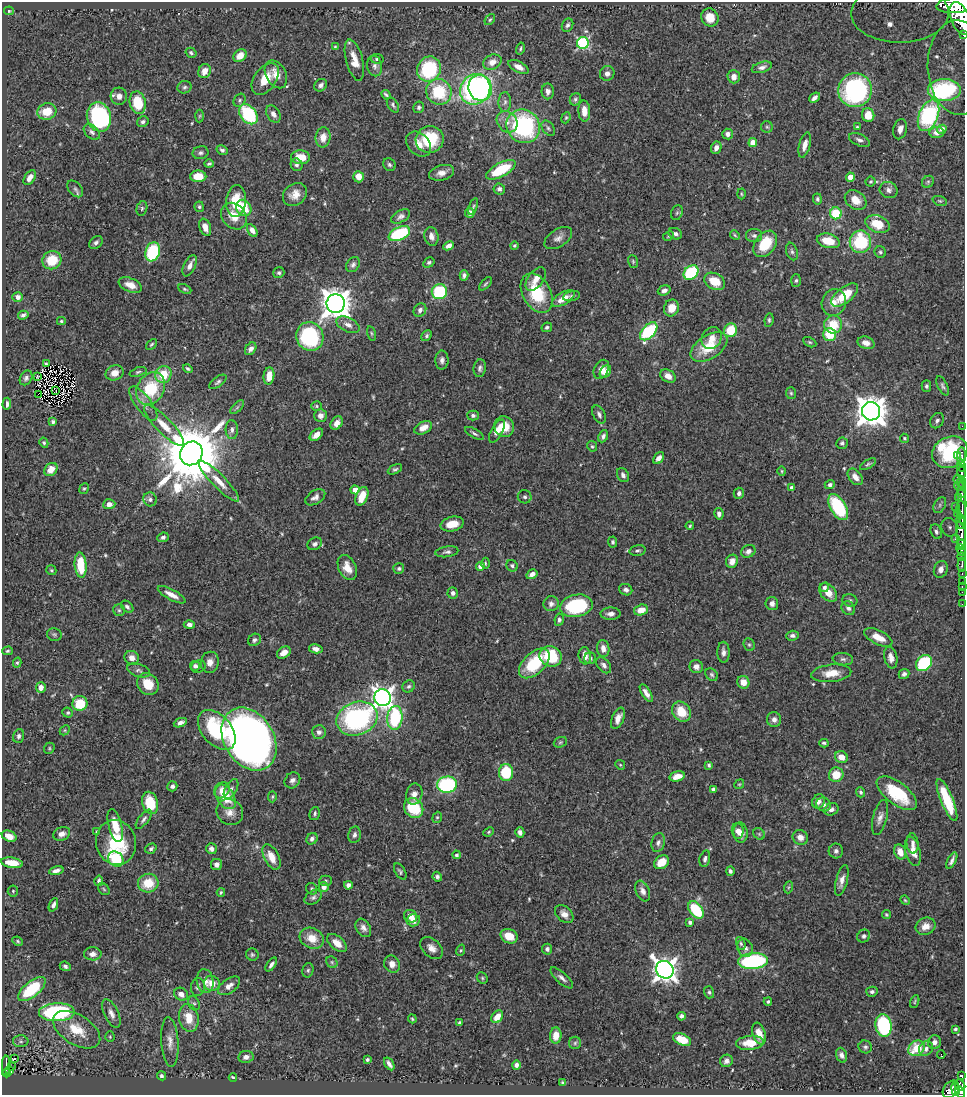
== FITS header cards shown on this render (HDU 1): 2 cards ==
NAXIS1  =                  963
NAXIS2  =                 1093

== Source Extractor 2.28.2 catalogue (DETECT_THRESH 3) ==
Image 963 x 1093 px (HDU 1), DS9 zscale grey, 1 PNG px = 1 image px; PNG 967 x 1097 px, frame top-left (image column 1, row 1093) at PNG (2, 2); each listed source drawn as its Kron ellipse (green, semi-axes under 4 px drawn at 4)
Background 0.704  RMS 0.018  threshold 0.0545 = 3 sigma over >= 5 px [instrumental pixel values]
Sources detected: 549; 3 with non-positive FLUX_AUTO (blend fragments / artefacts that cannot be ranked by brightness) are neither listed nor drawn; of the other 546, the 500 brightest by FLUX_AUTO listed and drawn (46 fainter detections omitted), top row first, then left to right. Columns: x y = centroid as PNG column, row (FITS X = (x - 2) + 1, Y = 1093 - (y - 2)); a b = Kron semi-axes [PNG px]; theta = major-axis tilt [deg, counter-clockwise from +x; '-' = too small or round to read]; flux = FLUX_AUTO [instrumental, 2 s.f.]
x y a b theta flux
957 5 20 8 5 2800
9 11 5 4 - 1.8
900 13 49 29 0 600
710 17 9 8 - 18
961 19 17 9 -66 3000
490 20 6 4 49 1.9
568 25 7 5 62 3.3
963 35 3 2 - 76
583 43 6 6 - 150
335 47 4 4 - 1.6
520 48 6 3 74 1.8
191 53 6 4 -32 2.3
240 56 7 5 42 13
377 59 6 5 - 2.8
354 60 21 8 -75 17
492 62 9 7 27 11
375 66 10 7 -80 5.4
519 67 11 5 -28 8.8
762 67 10 5 16 4.9
958 67 47 31 -88 590
429 69 13 11 59 98
205 71 7 6 - 11
607 73 7 7 - 5.6
276 74 15 10 -62 14
734 77 7 6 - 7.9
265 79 18 11 55 23
321 85 7 5 41 4.6
184 87 7 6 - 3
480 88 13 11 -72 220
475 89 16 14 50 240
855 90 17 16 - 190
944 90 16 11 -1 130
548 91 8 6 -89 5.6
439 92 13 12 - 62
386 95 5 3 - 2.3
119 96 8 8 - 7.3
815 98 6 4 40 5.1
575 99 6 5 - 2.8
240 100 7 5 55 2.5
505 102 10 6 88 4.3
138 103 11 8 -76 42
393 105 8 5 -58 2.8
419 107 6 5 - 2.6
584 111 10 6 -88 12
47 112 9 8 - 27
248 114 11 8 -53 85
273 114 9 6 -59 6
868 115 7 6 - 22
929 115 16 9 67 150
200 116 6 4 88 1.6
99 117 15 12 -75 160
566 118 6 4 67 1.7
143 122 6 5 - 3
507 122 11 9 -48 11
523 126 17 16 - 160
767 127 6 5 - 2.1
857 127 3 3 - 1.8
548 128 8 5 -53 3.1
900 129 10 6 76 10
942 129 5 4 - 3.6
92 132 9 6 -42 4.3
937 132 7 5 4 6.7
728 134 5 5 - 5.4
323 137 10 7 84 13
430 139 14 13 - 62
859 140 11 5 -25 4.4
753 143 4 4 - 16
418 144 14 10 -46 13
805 145 13 5 75 9.6
716 148 6 5 - 6.9
222 150 6 4 -30 3.1
201 153 8 6 12 3.4
300 157 9 7 -4 23
209 164 4 3 - 2.1
296 165 6 5 - 3.2
389 165 7 6 - 2.7
501 170 16 6 29 58
441 173 13 7 15 9
198 176 8 5 0 21
358 177 6 5 - 14
850 177 4 4 - 17
30 178 8 5 55 8.4
871 182 5 5 - 1.8
928 182 6 5 - 2.4
75 189 9 6 -49 3.5
499 189 6 5 - 3.8
889 190 9 8 - 5.5
295 194 13 10 38 13
741 194 5 3 - 1.5
817 199 5 4 - 2.7
856 200 12 9 -36 16
236 201 16 10 84 31
940 201 7 4 -18 1.8
473 206 9 3 69 2.1
199 207 5 4 - 2.1
142 208 7 5 75 2.4
244 208 8 7 - 44
470 213 5 5 - 7.5
677 213 7 5 68 2.3
836 213 6 6 - 46
234 216 14 11 -48 19
401 216 10 6 31 4.2
878 224 12 8 -20 31
205 227 9 5 -69 10
252 230 7 4 -58 7.3
399 234 11 6 25 88
675 234 7 5 -26 3.9
735 235 5 4 - 1.6
754 235 8 6 0 3.4
431 236 9 7 -77 6.5
668 236 6 4 29 1.6
558 238 15 8 33 7.5
828 241 12 7 -15 28
860 242 11 10 - 76
96 243 7 5 42 3.6
765 244 14 10 54 38
448 246 6 4 27 7.5
514 246 4 4 - 1.7
792 251 9 5 -72 2.9
153 252 9 7 72 85
880 252 6 5 - 2.4
52 260 9 9 - 33
633 261 6 5 - 1.8
429 262 6 4 31 2.8
353 265 8 6 57 4.1
190 266 11 6 65 7.8
279 273 5 5 - 2.5
691 273 8 6 42 84
464 275 5 4 - 3.4
536 279 13 7 53 11
796 280 6 5 - 2.3
715 281 11 8 -29 27
486 284 8 4 48 2.1
130 285 12 6 -22 13
185 289 7 4 -25 1.9
664 290 6 5 - 4.7
439 292 8 7 - 79
537 293 21 14 -60 59
845 295 16 7 38 39
571 296 8 5 13 2.7
18 297 5 5 - 6.1
563 299 13 6 31 14
834 302 14 12 67 13
336 304 9 9 - 1900
671 308 8 7 - 16
420 310 7 6 - 4.9
23 315 5 3 - 3.1
769 320 7 4 84 2.2
61 321 4 3 - 1.6
348 325 13 7 -25 8.5
833 325 9 9 - 31
547 327 5 4 - 2.3
730 330 7 6 - 33
649 331 11 6 47 120
371 333 7 4 -77 1.8
829 334 6 6 - 37
310 336 14 13 - 140
426 336 6 5 - 2.3
712 338 11 9 58 10
810 342 7 4 -26 2
866 343 8 6 -17 7.2
151 344 6 4 44 1.9
709 347 20 11 32 36
251 349 7 5 52 4.8
442 360 9 6 89 4.9
46 364 4 3 - 1.9
480 368 9 6 83 3.8
188 369 5 3 - 2
601 369 10 7 63 11
138 372 9 4 18 2.3
605 372 7 5 53 9.3
115 373 9 7 22 11
163 375 9 8 - 33
37 376 4 2 - 2.6
269 376 9 5 83 17
668 376 8 6 -33 8.8
26 378 8 6 60 3.8
218 382 10 5 37 3.2
926 386 5 4 - 2.6
943 386 10 5 -62 3
151 389 17 13 60 60
56 391 3 2 - 2
791 393 6 5 - 2
38 394 3 2 - 63
143 403 20 8 -53 10
7 404 6 4 85 4.1
317 406 5 5 - 1.9
237 407 9 3 45 2.6
871 411 9 9 - 2000
599 414 10 6 -64 4
321 415 6 6 - 5.8
473 415 5 5 - 2.8
937 421 8 6 56 3.6
53 422 4 4 - 2.8
337 423 7 5 54 8.8
164 425 27 8 -45 19
962 426 2 2 - 10
504 427 10 9 - 20
423 428 9 6 28 11
232 430 9 6 -86 4.2
497 431 13 5 62 13
474 433 10 4 -30 2.9
316 435 8 5 39 8.6
603 436 6 4 64 3.7
904 438 5 4 - 1.9
44 443 5 4 - 2.1
842 443 6 6 - 2.9
592 446 5 5 - 2
950 452 18 15 25 160
191 453 12 11 - 12000
958 455 3 2 - 47
961 456 9 3 89 360
659 458 7 4 53 5.9
868 464 9 4 31 2.3
961 466 6 3 -79 410
51 469 7 6 - 14
395 469 8 4 26 2.4
782 471 5 4 - 1.4
961 472 6 3 -82 370
623 475 7 5 -60 4.4
855 477 9 6 -51 9.3
958 479 4 2 - 25
219 481 27 6 -45 17
961 482 6 3 77 110
830 485 5 4 - 4.2
959 486 5 4 - 200
792 488 4 4 - 4.9
84 489 5 4 - 1.8
355 490 4 4 - 14
739 493 5 5 - 4.4
961 494 4 3 - 290
362 496 10 5 68 19
315 497 11 6 32 6.4
525 497 7 6 - 3.4
958 497 3 2 - 33
150 499 7 6 - 4.4
962 502 23 2 -89 240
109 504 6 5 - 8
940 505 8 5 62 3.6
955 506 3 2 - 8.6
838 507 14 7 -59 89
961 510 8 5 -88 300
958 513 4 3 - 62
719 514 6 4 -79 4.7
961 523 5 2 - 240
452 524 12 7 12 19
690 526 4 3 - 1.5
950 527 9 8 - 6.9
961 531 17 5 -87 1200
936 532 7 5 -66 3.5
163 537 6 4 24 2.9
955 539 3 3 - 27
613 542 5 4 - 2.4
315 544 7 6 - 4.4
961 545 5 3 - 330
961 550 6 3 -65 490
638 551 8 5 14 2.8
748 551 7 6 - 6.3
447 552 12 5 8 3.9
962 557 4 3 - 220
732 561 7 6 - 8.2
485 563 6 3 -89 1.5
81 565 12 6 -85 39
962 565 7 3 83 170
480 566 4 4 - 7.6
512 566 6 5 - 2.9
347 568 13 8 -64 14
399 568 5 5 - 2.2
941 569 9 6 70 9.2
51 570 5 4 - 1.8
962 573 3 2 - 46
532 574 6 4 33 5.5
962 581 3 2 - 21
962 586 3 2 - 14
824 587 5 4 - 3.5
626 590 7 5 -27 4.3
962 592 2 2 - 8.6
453 593 5 5 - 3.9
828 593 10 7 -47 13
172 595 15 5 -28 12
850 600 7 6 - 3.1
772 603 6 6 - 6.1
551 604 7 7 - 4.4
962 604 2 2 - 3.3
576 606 16 11 10 88
127 607 7 5 -41 2.9
848 608 7 6 - 4.2
119 610 6 6 - 2.2
641 610 7 5 18 15
611 614 10 6 0 6
559 620 6 4 82 3
189 625 5 4 - 4.1
54 634 7 6 - 2.4
792 636 6 5 - 3.8
878 637 15 7 -26 18
254 640 7 6 - 2.9
749 645 6 5 - 2.2
603 648 8 6 -82 7.9
316 649 7 4 -11 5.6
7 651 5 4 - 1.9
723 652 10 6 -89 5.6
284 653 7 5 35 9.3
551 656 11 10 - 54
585 656 9 6 -83 9.4
891 657 11 6 -78 7.9
132 658 7 6 - 9.1
590 658 6 6 - 3.6
843 659 10 6 -6 3.8
210 662 10 9 - 9.2
17 663 5 4 - 2
534 663 18 10 43 59
924 663 9 7 46 93
604 665 9 6 -50 4.5
195 666 5 5 - 3.2
696 666 7 6 - 6.8
198 667 7 6 - 3.9
138 670 12 6 -18 4
831 673 20 8 6 19
904 674 5 5 - 3.4
712 675 7 5 -45 2.6
743 682 6 6 - 13
148 684 12 10 -50 23
409 686 6 5 - 2.8
41 687 5 5 - 7.7
646 693 10 4 -59 7
383 698 8 8 - 780
80 703 7 7 - 40
681 712 11 8 -55 26
68 713 5 5 - 2
395 718 12 7 84 98
618 718 11 6 66 8.1
357 719 21 16 20 210
774 719 7 7 - 5.2
180 723 7 4 23 5.3
65 730 5 4 - 1.5
217 730 23 14 -48 89
319 732 7 7 - 4.9
19 736 7 5 70 3.2
249 739 34 24 -58 1000
560 742 7 5 21 2.1
824 743 4 3 - 2.2
49 748 6 5 - 1.6
841 757 6 5 - 12
620 765 5 4 - 1.4
709 765 4 3 - 2.8
506 772 8 7 - 55
836 775 7 7 - 25
677 776 8 5 14 13
292 780 8 7 - 4.9
739 784 5 4 - 1.4
447 785 10 8 4 130
172 786 5 5 - 3.7
231 789 11 5 60 4.2
713 789 4 4 - 3
222 790 9 7 48 8.7
861 792 5 4 - 2.4
897 793 24 11 -37 57
414 794 10 8 78 8.2
225 797 13 8 -57 33
272 797 5 4 - 1.7
947 800 23 6 -68 50
818 801 7 6 - 5.6
150 803 11 8 -75 39
824 804 7 6 - 4.6
414 808 10 9 - 53
831 809 7 6 - 4.4
230 812 14 12 -41 12
315 814 7 5 73 2.7
437 817 6 4 68 1.7
880 818 18 7 76 7.6
144 819 11 5 53 3.5
115 826 17 6 -76 20
97 831 4 3 - 1.4
738 831 8 6 -84 7.9
489 832 5 4 - 1.7
520 832 5 4 - 4.6
741 833 10 7 -81 9.8
62 834 9 6 22 6.3
759 834 6 5 - 1.9
354 835 8 6 80 4.2
9 836 8 5 -24 10
800 837 8 7 - 9.1
312 839 6 5 - 4.3
116 842 22 20 -76 62
658 843 9 6 74 4.3
913 843 10 6 -86 5.1
151 849 6 4 35 3.2
211 849 5 5 - 4.8
836 851 7 7 - 4.5
913 851 15 7 -75 12
900 852 8 5 -70 13
456 855 4 4 - 3.3
271 857 14 7 -63 18
116 859 8 7 - 72
705 859 8 5 77 3.5
952 861 9 3 63 3.9
661 862 8 6 37 19
12 863 11 5 -8 20
217 864 6 5 - 4.6
56 871 7 4 14 6
400 871 9 5 -60 2.5
730 871 4 4 - 3.3
437 877 5 4 - 3.1
842 880 16 5 76 8.2
99 881 5 4 - 2.5
325 881 6 5 - 2
148 883 10 9 - 31
348 885 4 4 - 6.1
324 887 5 5 - 7.3
789 887 6 4 70 1.5
104 889 6 5 - 1.8
312 889 6 5 - 2.2
13 891 5 5 - 1.7
643 891 11 6 -67 6.9
221 892 4 3 - 1.7
313 897 9 6 32 3.7
905 900 5 4 - 1.4
53 905 7 4 67 4
696 910 10 6 -53 61
564 914 10 7 -43 8.3
886 914 4 4 - 1.7
411 916 7 6 - 11
413 920 6 6 - 7.8
690 922 4 3 - 3.7
926 926 10 8 25 11
363 928 10 7 -58 6.4
509 936 9 7 -26 17
864 936 7 6 - 3.6
312 938 12 10 -26 20
18 941 5 4 - 1.7
337 943 11 6 -40 12
741 943 6 4 -72 2.2
432 948 13 8 -42 9
745 948 9 7 -65 5.8
547 949 5 5 - 3.3
461 950 6 4 72 1.6
93 954 9 6 0 7.1
252 955 6 6 - 2.4
753 961 15 8 5 150
332 962 6 5 - 2.1
392 964 9 7 -61 8.6
271 965 8 4 55 4.3
65 966 6 4 -21 3
308 970 7 5 76 2.5
665 970 9 8 - 1100
482 978 6 5 - 2
562 978 14 5 -42 5.8
205 981 12 8 -80 8.7
212 983 8 7 - 14
229 986 12 7 36 8.6
198 987 9 7 84 3.7
32 989 17 7 39 67
709 992 6 5 - 2.5
872 992 6 5 - 3.4
181 994 7 6 - 7.1
768 1002 4 3 - 1.8
915 1002 6 3 69 1.5
194 1003 7 5 -65 2.8
57 1012 18 9 1 160
111 1014 15 7 -65 7.9
681 1016 4 4 - 3.8
497 1017 7 5 54 15
189 1018 14 9 -80 22
412 1019 4 3 - 1.5
459 1022 4 3 - 1.8
884 1025 11 8 -81 120
955 1029 4 3 - 1.9
77 1030 26 15 -32 34
759 1034 11 6 -71 11
556 1036 8 5 86 11
110 1037 5 4 - 1.5
682 1040 9 5 -25 21
21 1041 8 6 -2 3.7
170 1042 25 8 -86 12
934 1042 7 6 - 5.4
575 1043 6 6 - 2.2
750 1043 14 7 5 21
865 1047 7 6 - 3
917 1048 9 7 37 37
926 1049 8 6 49 5.5
841 1055 7 5 -69 4.7
941 1055 4 2 - 2.8
246 1057 7 6 - 5.5
15 1059 4 2 - 2.9
367 1060 4 3 - 2.3
726 1061 6 6 - 4.4
389 1064 7 3 -57 4.3
516 1065 5 4 - 4.1
6 1066 10 3 89 130
11 1067 2 2 - 4.8
9 1071 3 3 - 22
7 1073 4 4 - 68
961 1075 4 3 - 120
161 1076 5 4 - 2.5
233 1077 4 2 - 1.9
563 1083 4 3 - 1.9
960 1085 6 5 - 230
951 1089 9 7 49 410
955 1089 7 3 -80 210
960 1092 6 4 -64 310
At the frame edge (FLAGS 8, measured only in part): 5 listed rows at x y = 957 5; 900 13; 961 19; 963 35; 958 67
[46 fainter detections neither listed nor drawn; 3 non-positive-flux detections neither listed nor drawn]